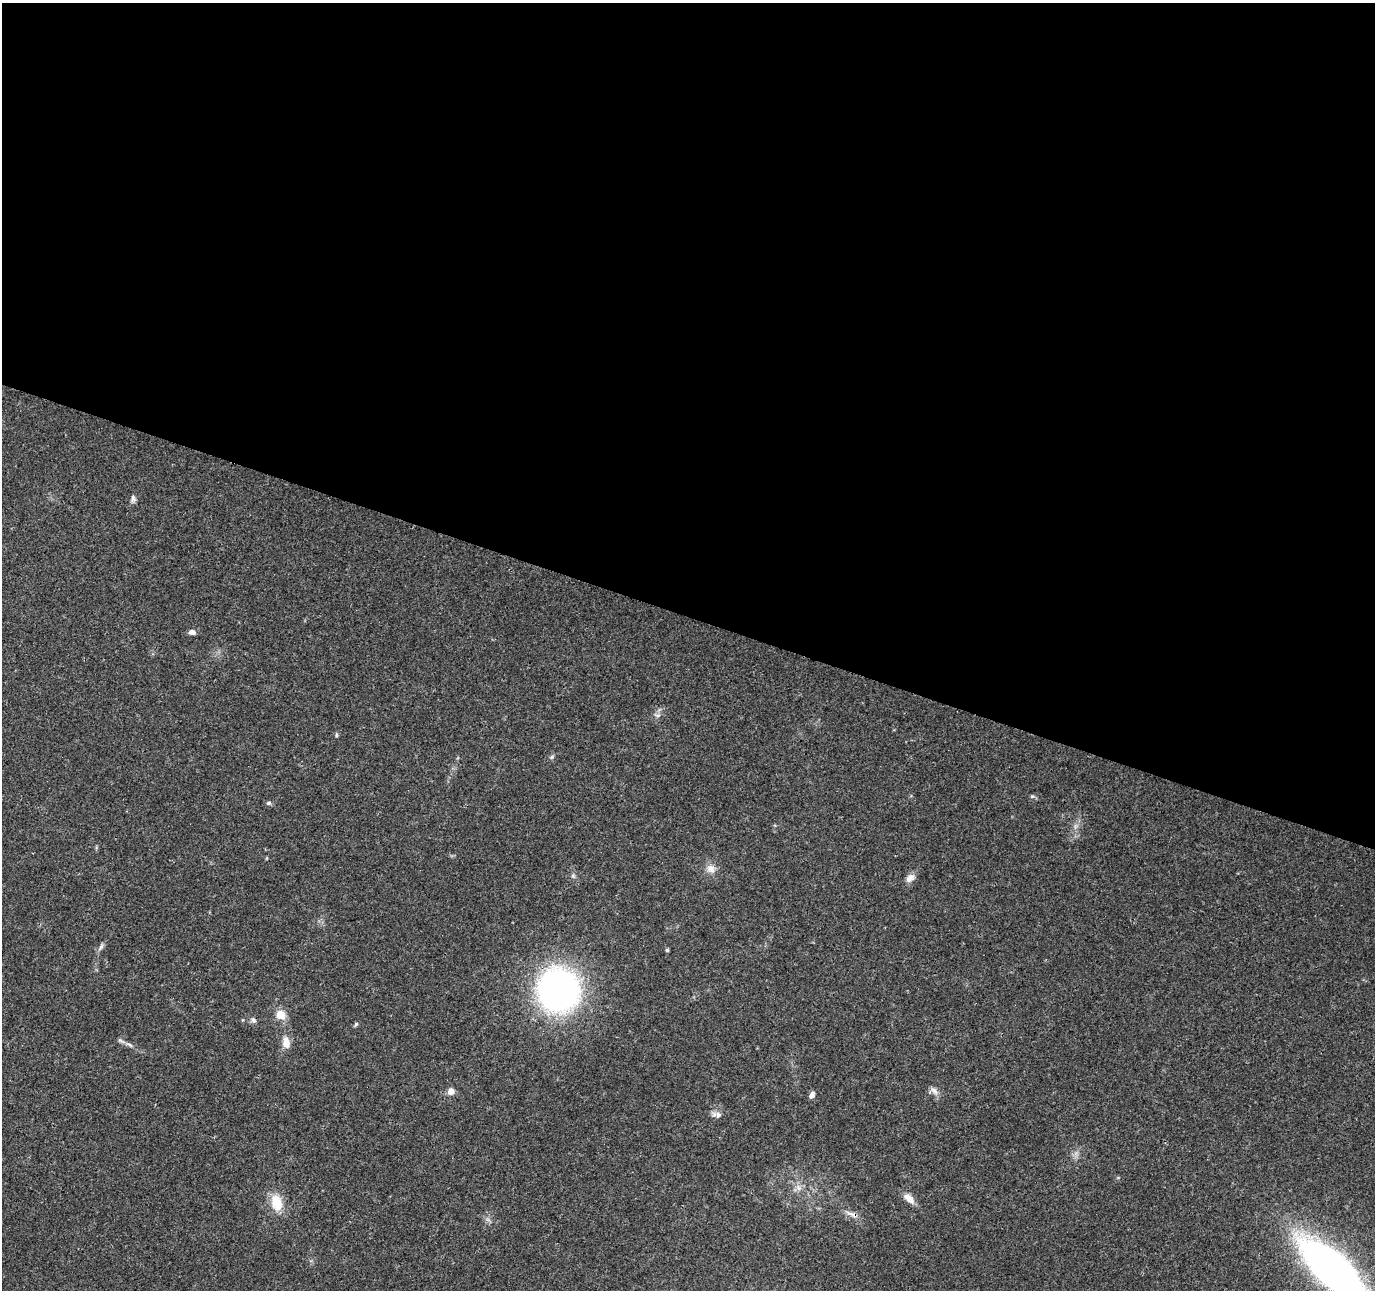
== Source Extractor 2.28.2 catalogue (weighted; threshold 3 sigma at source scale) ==
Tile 3 of 4 x 4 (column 3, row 1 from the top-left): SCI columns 2754-4126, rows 4082-5369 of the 5511 x 5649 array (HDU 1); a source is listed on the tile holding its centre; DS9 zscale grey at full resolution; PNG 1377 x 1292 px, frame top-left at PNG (2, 3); no overlay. Shown black and unused: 48% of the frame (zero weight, under 3 of 4 exposures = <1% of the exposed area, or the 3 px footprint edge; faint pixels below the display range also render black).
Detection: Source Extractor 2.28.2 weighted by HDU 2 'WHT'; one run over the whole footprint, this tile lists its part. Background 0.0373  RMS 0.0036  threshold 0.0161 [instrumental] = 3 sigma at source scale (4.5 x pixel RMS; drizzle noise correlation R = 1.50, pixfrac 1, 0.0396/0.0396 arcsec/px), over >= 5 px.
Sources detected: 27; all 27 listed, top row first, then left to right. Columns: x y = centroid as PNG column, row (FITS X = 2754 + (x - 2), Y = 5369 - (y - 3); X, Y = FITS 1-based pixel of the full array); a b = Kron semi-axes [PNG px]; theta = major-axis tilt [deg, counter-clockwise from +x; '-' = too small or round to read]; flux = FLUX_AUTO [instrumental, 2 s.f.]
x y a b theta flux
133 499 11 6 84 1.3
192 632 8 6 -4 1.5
657 715 11 4 -19 0.91
336 735 6 4 89 0.48
552 757 7 5 23 0.69
1032 796 6 5 - 0.6
268 803 7 5 2 0.76
711 869 12 11 - 2.8
573 876 7 5 -68 0.81
910 878 13 9 36 2.2
101 947 12 5 59 1.2
667 950 5 5 - 0.44
558 990 38 36 -88 120
280 1015 10 9 - 5.3
253 1020 9 6 -29 1.1
356 1024 6 5 - 0.59
286 1043 13 8 -83 3.7
129 1045 13 4 -33 1.4
451 1091 7 7 - 2.5
934 1091 14 7 -44 1.9
812 1095 7 6 - 1.4
718 1115 9 9 - 1.7
798 1188 8 6 -21 1.6
909 1198 16 8 -42 3.4
276 1202 22 14 -75 8.1
852 1214 19 6 -24 2.3
1333 1269 60 22 -42 240
Overlapping masked pixels (flux is a lower limit): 1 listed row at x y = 852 1214
Isophote crosses this tile's border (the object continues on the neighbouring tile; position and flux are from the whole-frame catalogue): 1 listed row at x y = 1333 1269